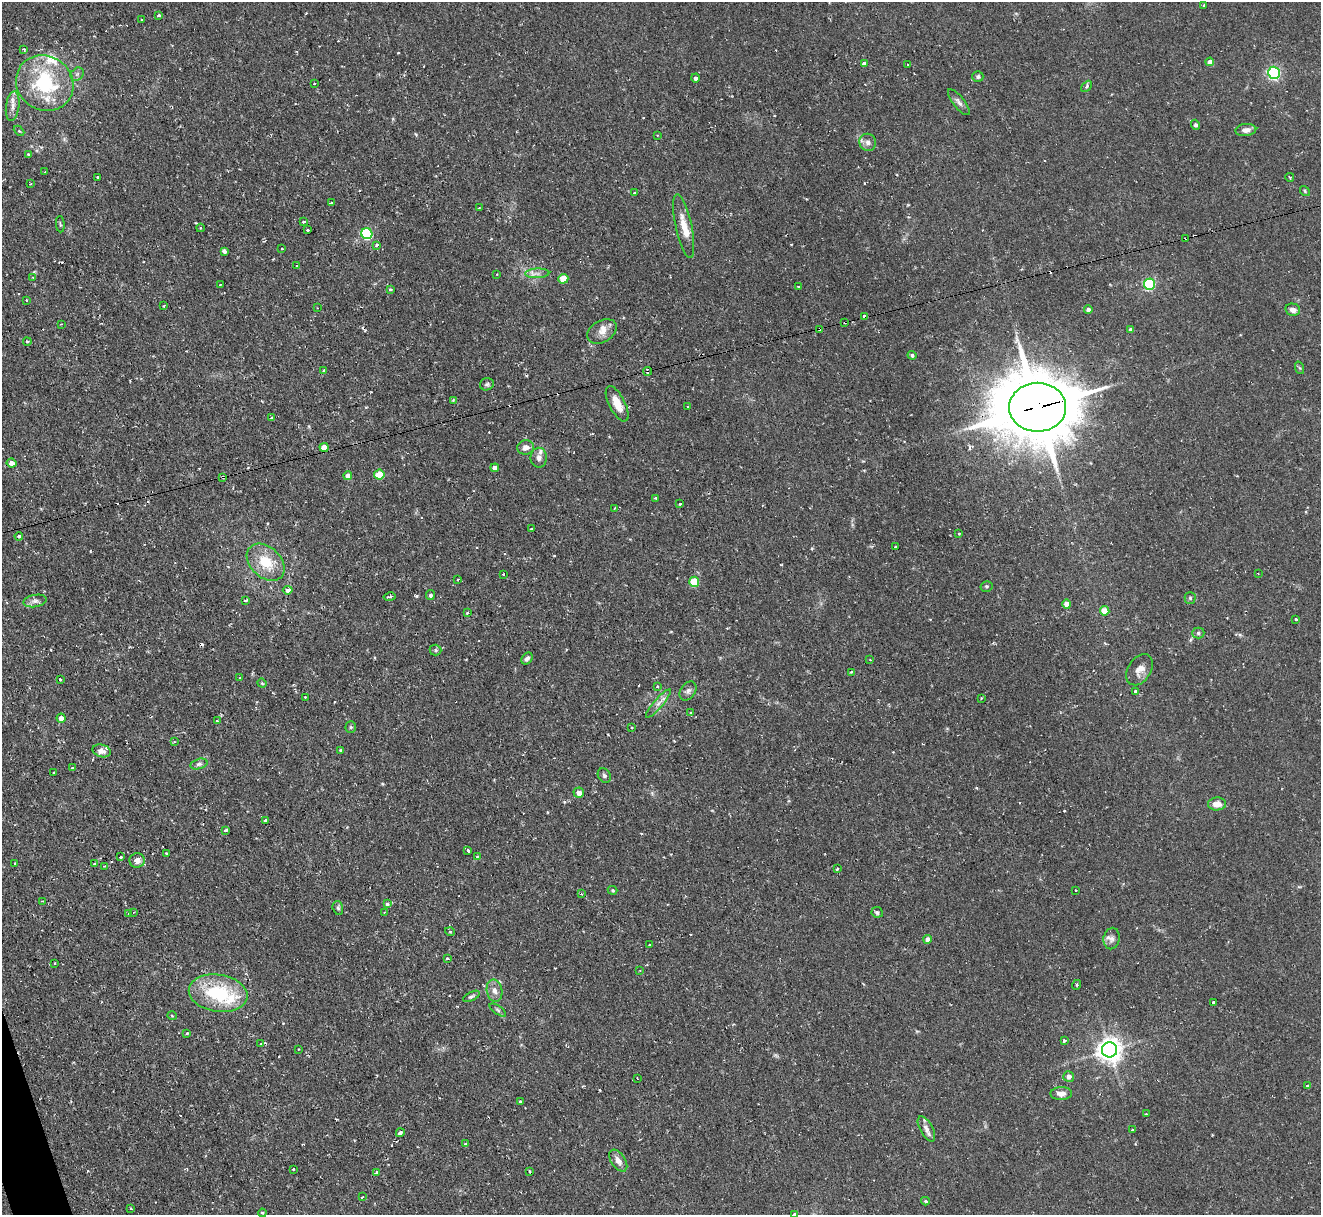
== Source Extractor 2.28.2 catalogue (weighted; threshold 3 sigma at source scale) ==
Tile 7 of 4 x 4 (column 3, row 2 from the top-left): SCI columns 2641-3959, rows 2567-3779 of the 5279 x 5261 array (HDU 1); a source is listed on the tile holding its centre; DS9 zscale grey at full resolution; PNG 1323 x 1217 px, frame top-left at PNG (2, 2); each listed source drawn as its Kron ellipse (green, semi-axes under 4 px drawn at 4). Shown black and unused: <1% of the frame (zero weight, under 2 of 3 exposures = <1% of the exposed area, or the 3 px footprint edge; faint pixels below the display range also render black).
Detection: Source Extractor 2.28.2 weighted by HDU 2 'WHT'; one run over the whole footprint, this tile lists its part. Background 0.126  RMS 0.0071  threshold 0.0318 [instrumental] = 3 sigma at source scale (4.5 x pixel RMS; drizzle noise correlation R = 1.50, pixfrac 1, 0.05/0.05 arcsec/px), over >= 5 px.
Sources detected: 216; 17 cosmic-ray / hot-pixel residue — neither listed nor drawn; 9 inside a brighter listed object's ellipse — not listed separately; the other 190 listed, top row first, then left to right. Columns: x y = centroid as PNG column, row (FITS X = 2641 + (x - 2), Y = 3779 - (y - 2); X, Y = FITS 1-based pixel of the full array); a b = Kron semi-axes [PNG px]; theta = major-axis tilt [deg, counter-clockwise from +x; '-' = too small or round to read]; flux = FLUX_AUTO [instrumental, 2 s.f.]
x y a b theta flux
1203 5 3 3 - 0.74
159 15 4 3 - 4.7
142 19 4 2 - 0.62
24 49 3 3 - 0.96
1210 62 4 4 - 5.1
864 64 4 3 - 7.7
908 65 3 2 - 0.96
1274 73 6 6 - 110
77 74 7 6 - 1.8
978 77 5 5 - 1.5
695 78 4 4 - 2.1
45 83 29 27 -36 57
314 83 3 2 - 0.84
1086 86 7 4 48 1.2
959 102 16 5 -52 2.8
13 106 15 6 82 4.4
1195 125 5 4 - 1.7
1246 130 10 6 6 3.6
19 131 6 4 -44 0.91
657 135 3 2 - 0.51
868 142 8 8 - 3.3
29 154 3 3 - 1.9
45 172 3 3 - 1.1
98 177 3 2 - 0.7
1290 177 4 2 - 0.98
31 184 3 2 - 0.58
1305 191 5 4 - 0.92
635 193 4 3 - 1.4
331 203 4 2 - 1.2
479 208 2 2 - 0.43
303 222 3 3 - 2.5
60 224 8 3 -85 0.88
684 226 32 8 -78 11
200 228 4 3 - 1
307 230 3 3 - 1.3
367 234 5 5 - 64
1186 238 3 3 - 1.9
377 245 4 3 - 1.7
282 248 3 2 - 0.66
224 251 4 3 - 6
296 265 3 2 - 0.76
537 273 12 5 2 2.9
497 274 2 2 - 0.49
33 277 4 4 - 1.1
563 279 5 5 - 14
220 284 3 2 - 0.63
1149 284 5 5 - 82
799 287 3 3 - 4.6
390 290 3 3 - 1.1
26 300 2 2 - 0.71
164 306 3 2 - 0.77
317 308 3 2 - 0.76
1088 309 4 4 - 2.3
1293 310 7 6 - 3.9
864 317 4 3 - 3
845 322 3 2 - 0.71
61 324 3 2 - 0.81
819 329 3 3 - 2.2
1131 330 4 4 - 2.3
602 331 16 10 31 6.1
27 342 4 3 - 1
912 355 4 4 - 1.4
1300 368 6 4 -70 0.94
324 370 3 2 - 0.72
648 371 4 3 - 1.5
487 384 7 6 - 1.6
453 400 4 3 - 0.88
617 404 19 8 -63 11
688 406 2 2 - 0.51
1038 407 28 24 0 5300
271 418 3 3 - 0.69
324 447 4 4 - 9.2
526 447 8 7 - 3.9
539 458 10 8 -89 3.7
11 463 5 4 - 3.9
495 468 4 4 - 4.1
379 475 5 5 - 16
348 476 4 4 - 4.9
223 477 3 3 - 0.83
656 498 3 2 - 0.88
680 504 3 3 - 1.1
615 508 3 3 - 0.72
532 529 3 3 - 2.1
959 534 3 2 - 1
19 536 4 4 - 0.94
895 547 3 2 - 0.7
266 562 22 15 -44 21
503 574 3 2 - 0.91
1258 574 2 2 - 0.48
458 579 3 2 - 0.95
694 582 5 5 - 23
986 586 6 5 - 1.2
288 590 5 4 - 4.1
430 595 5 4 - 1.8
390 597 6 3 10 1.7
1190 598 5 5 - 1
246 600 4 3 - 2.1
35 601 12 6 10 3
1067 604 5 4 - 6.8
1105 611 5 4 - 13
467 613 4 3 - 0.67
1296 619 3 3 - 1.5
1198 633 6 5 - 1.5
435 650 6 5 - 1.2
527 658 6 5 - 2
870 660 3 2 - 0.46
1139 670 17 11 56 6.2
852 672 3 2 - 1.2
240 678 3 2 - 0.57
60 679 3 3 - 0.92
262 683 5 4 - 1
657 687 3 2 - 0.56
688 691 10 7 55 2.6
1135 691 3 3 - 1.2
305 697 3 3 - 0.8
981 698 2 2 - 0.52
658 704 18 4 49 3.7
691 712 3 2 - 0.58
61 718 4 4 - 4.4
217 721 4 3 - 0.69
351 727 5 5 - 1.1
632 727 3 3 - 1.5
174 742 3 3 - 0.92
341 750 4 4 - 0.97
102 751 9 6 -15 3.8
199 764 9 5 15 1.9
72 768 3 2 - 0.7
54 772 2 2 - 0.62
604 776 8 6 -57 1.8
579 793 5 5 - 4.7
1217 804 9 6 5 6.5
266 820 4 3 - 3.4
226 830 3 3 - 1.9
468 850 4 3 - 1.5
167 853 3 2 - 0.92
477 856 3 3 - 0.76
121 857 3 3 - 2.1
137 860 7 7 - 4.8
15 863 3 2 - 0.91
94 863 3 3 - 0.68
104 866 3 2 - 0.73
837 869 4 3 - 0.9
613 890 5 4 - 0.86
1075 890 2 2 - 0.83
581 894 4 4 - 0.74
42 901 3 3 - 0.78
387 904 3 3 - 2.6
338 908 7 5 -74 1.5
134 912 2 2 - 0.6
877 912 6 5 - 1.5
384 913 3 2 - 0.57
129 914 3 3 - 2.9
450 932 5 3 - 0.59
1112 938 11 8 78 3.4
928 939 4 4 - 4.7
650 945 3 2 - 0.8
447 958 3 3 - 1
55 963 3 2 - 0.58
640 970 3 2 - 0.41
1076 985 5 3 - 0.84
495 991 11 7 -80 4
218 993 29 18 -9 47
471 996 9 4 27 1.5
1213 1003 3 3 - 3.9
498 1010 9 3 -34 1.2
172 1016 5 3 - 0.61
187 1033 3 3 - 1.2
1064 1041 3 3 - 1.7
261 1043 4 2 - 0.68
298 1049 3 2 - 0.68
1109 1050 7 7 - 650
1069 1076 5 5 - 3.9
637 1078 3 2 - 0.66
1307 1086 3 3 - 0.87
1061 1094 10 6 1 4.3
520 1101 3 2 - 0.95
1146 1114 3 3 - 1.2
926 1129 14 6 -61 3.7
1132 1130 3 3 - 0.82
400 1133 4 3 - 2.8
466 1144 3 2 - 1.5
618 1161 12 7 -55 4
293 1169 3 3 - 1.1
529 1171 3 2 - 0.61
377 1172 3 3 - 2.9
362 1197 3 2 - 1.4
925 1201 4 3 - 1.1
131 1209 3 3 - 2
262 1213 4 3 - 0.78
794 1214 4 4 - 1.2
Overlapping masked pixels (flux is a lower limit): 7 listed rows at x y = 1186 238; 864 317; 845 322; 819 329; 648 371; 1038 407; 223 477
Isophote crosses this tile's border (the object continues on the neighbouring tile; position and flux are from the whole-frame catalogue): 1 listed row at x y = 794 1214
Unlisted compact peaks at least as high as the median listed source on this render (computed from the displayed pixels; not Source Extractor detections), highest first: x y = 417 596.